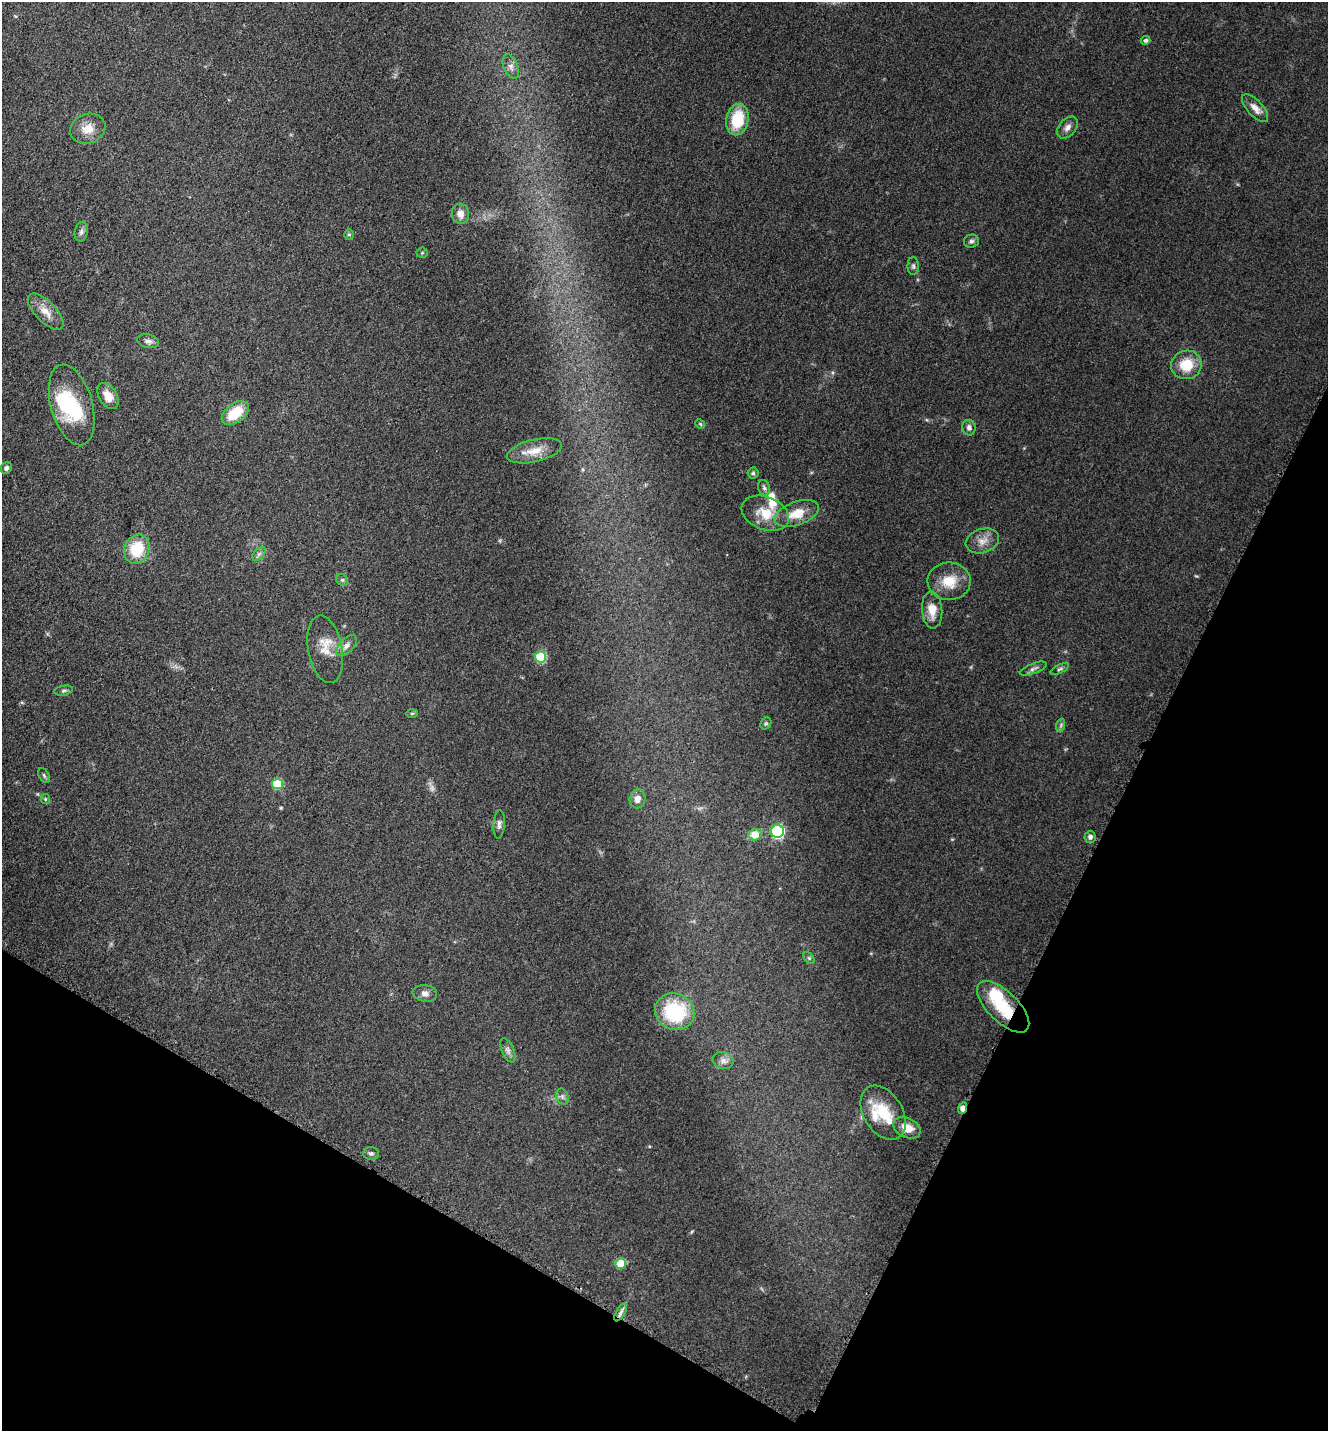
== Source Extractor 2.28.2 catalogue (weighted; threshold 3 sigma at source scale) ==
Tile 15 of 4 x 4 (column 3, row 4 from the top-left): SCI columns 2948-4273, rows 42-1470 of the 5805 x 5774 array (HDU 1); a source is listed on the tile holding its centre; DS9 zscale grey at full resolution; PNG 1330 x 1433 px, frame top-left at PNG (2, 2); each listed source drawn as its Kron ellipse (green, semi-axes under 4 px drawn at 4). Shown black and unused: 25% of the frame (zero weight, under 3 of 5 exposures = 4% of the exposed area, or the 3 px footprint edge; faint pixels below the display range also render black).
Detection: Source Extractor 2.28.2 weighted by HDU 2 'WHT'; one run over the whole footprint, this tile lists its part. Background 0.0682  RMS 0.0061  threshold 0.0275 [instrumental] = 3 sigma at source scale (4.5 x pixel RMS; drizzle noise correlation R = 1.50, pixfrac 1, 0.05/0.05 arcsec/px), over >= 5 px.
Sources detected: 70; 1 too faint to see at this stretch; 1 inside a brighter object's white glare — neither listed nor drawn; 6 inside a brighter listed object's ellipse — not listed separately; the other 62 listed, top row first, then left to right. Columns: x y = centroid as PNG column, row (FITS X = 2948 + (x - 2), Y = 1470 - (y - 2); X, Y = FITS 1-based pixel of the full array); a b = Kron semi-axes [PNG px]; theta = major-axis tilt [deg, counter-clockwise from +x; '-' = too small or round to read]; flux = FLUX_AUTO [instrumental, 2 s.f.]
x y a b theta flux
1146 40 5 4 - 1.1
511 67 13 7 -68 3.1
1255 108 17 7 -48 5.2
737 120 16 11 79 22
1067 127 12 8 49 3.4
88 129 18 14 20 9
460 214 10 8 -82 4.8
81 232 10 6 77 2
349 235 5 4 - 0.86
971 241 7 6 - 1.6
422 253 5 5 - 0.86
913 266 9 5 -90 1.5
46 312 23 10 -46 7.8
148 341 11 6 -13 2.3
1186 365 15 14 - 15
108 396 14 9 -60 7.7
72 405 41 20 -74 40
235 413 15 9 37 18
700 424 5 4 - 0.67
969 428 8 6 -78 2.4
534 451 28 11 14 11
6 468 6 5 - 1.8
753 473 5 5 - 1.1
764 488 8 6 -74 1.7
765 513 24 16 -21 14
797 513 23 11 20 12
982 541 17 12 18 6.2
137 549 15 12 68 22
259 554 8 5 45 1.8
342 580 6 5 - 1.2
949 581 21 18 -1 14
932 610 18 10 -85 8.4
346 646 13 7 45 3.5
325 649 34 17 -79 12
541 657 5 5 - 41
1033 669 14 5 22 2.1
1060 669 10 3 25 1.2
64 691 9 5 11 1.3
412 713 6 4 2 0.82
766 724 6 5 - 0.96
1061 725 7 4 72 1.1
44 775 8 5 -63 1.1
277 784 5 5 - 33
45 799 5 4 - 0.7
637 799 9 8 - 4
499 824 14 5 86 2.3
777 831 6 6 - 82
755 835 6 5 - 11
1090 837 6 5 - 1.8
809 958 7 4 -45 0.98
425 993 12 8 -7 3.1
1003 1007 33 15 -45 27
675 1012 20 18 -25 45
508 1050 13 6 -66 2.5
723 1061 10 8 -17 3
562 1097 8 6 -70 1.7
963 1108 6 4 66 8.9
883 1113 29 19 -59 21
907 1128 14 9 -24 8.8
371 1153 8 6 -1 1.6
621 1264 5 5 - 19
621 1312 10 4 60 2.4
Overlapping masked pixels (flux is a lower limit): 2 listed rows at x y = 1003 1007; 963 1108